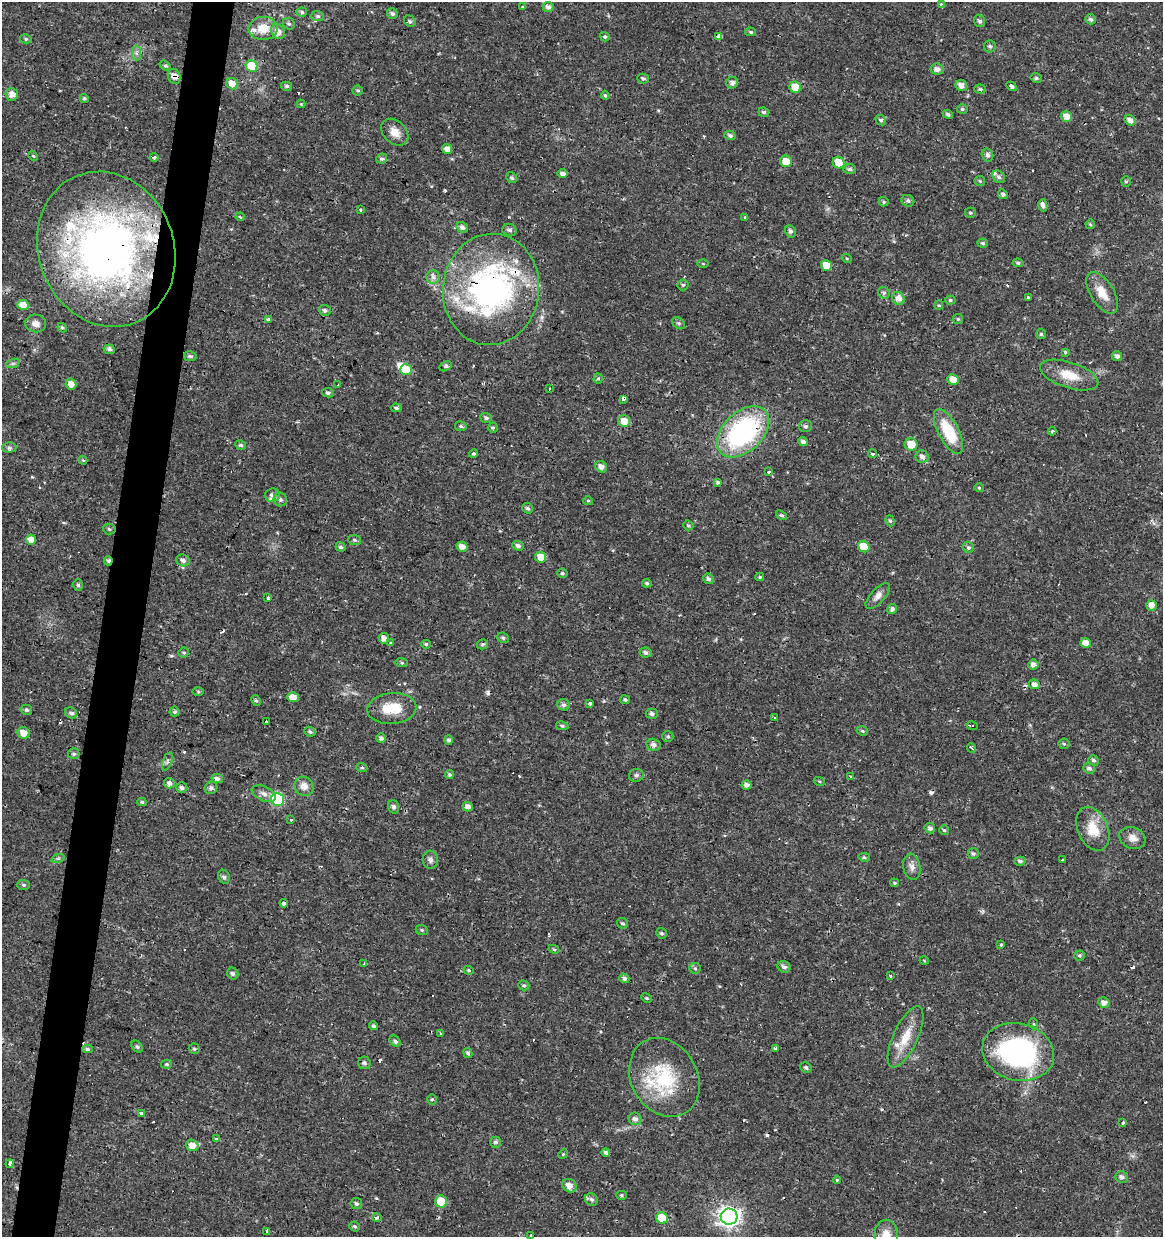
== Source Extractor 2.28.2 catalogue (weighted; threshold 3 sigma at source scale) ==
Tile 7 of 4 x 4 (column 3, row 2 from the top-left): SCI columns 2541-3701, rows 2473-3707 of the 5142 x 4941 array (HDU 1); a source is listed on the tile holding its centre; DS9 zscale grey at full resolution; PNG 1165 x 1239 px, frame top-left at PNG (2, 2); each listed source drawn as its Kron ellipse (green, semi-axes under 4 px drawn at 4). Shown black and unused: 4% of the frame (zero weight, under 2 of 3 exposures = <1% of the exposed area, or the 3 px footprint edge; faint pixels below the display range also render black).
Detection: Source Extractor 2.28.2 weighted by HDU 2 'WHT'; one run over the whole footprint, this tile lists its part. Background 0.0224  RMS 0.0028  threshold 0.0127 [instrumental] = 3 sigma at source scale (4.5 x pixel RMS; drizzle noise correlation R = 1.50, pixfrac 1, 0.0396/0.0396 arcsec/px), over >= 5 px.
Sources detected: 317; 1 inside a brighter object's white glare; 22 cosmic-ray / hot-pixel residue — neither listed nor drawn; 12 inside a brighter listed object's ellipse — not listed separately; the other 282 listed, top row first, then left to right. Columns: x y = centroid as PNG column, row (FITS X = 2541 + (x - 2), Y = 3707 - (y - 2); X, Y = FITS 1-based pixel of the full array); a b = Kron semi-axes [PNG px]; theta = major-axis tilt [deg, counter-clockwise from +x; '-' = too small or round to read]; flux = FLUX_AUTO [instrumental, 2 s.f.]
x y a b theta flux
941 4 4 4 - 0.3
523 7 3 3 - 2.1
548 7 5 5 - 1.2
302 12 5 4 - 0.45
392 14 5 5 - 0.72
318 16 6 5 - 0.6
1091 19 5 5 - 0.77
410 21 6 5 - 0.48
980 21 6 5 - 0.75
289 24 6 5 - 0.59
263 28 14 11 4 5.2
278 32 8 6 -59 2.3
751 32 5 4 - 0.42
719 36 4 3 - 54
605 37 5 4 - 0.49
26 39 6 4 -14 0.46
990 46 6 6 - 0.61
136 53 7 4 -89 0.75
165 65 6 4 -35 0.51
252 66 6 5 - 10
937 69 6 5 - 1.3
174 76 8 6 -70 2
643 78 6 4 -17 0.61
1036 78 6 4 -14 0.53
732 83 6 5 - 1.1
232 84 6 5 - 3
961 85 6 5 - 1.7
286 86 5 4 - 0.56
1012 86 5 4 - 0.82
795 87 6 5 - 4.9
980 89 6 4 -2 0.51
358 90 5 5 - 0.45
12 94 6 6 - 2.1
605 95 4 4 - 0.35
84 98 4 4 - 0.43
301 104 4 4 - 0.25
962 109 5 4 - 0.5
764 112 5 4 - 0.56
948 114 5 4 - 0.62
1066 116 6 5 - 2.2
881 120 6 4 -41 0.58
1130 120 6 5 - 1.7
395 132 15 11 -44 2.9
730 135 5 4 - 0.69
447 149 5 5 - 1.4
987 155 6 5 - 0.85
33 156 5 4 - 0.35
154 157 4 3 - 0.71
382 159 5 5 - 0.72
786 161 6 5 - 3.7
839 163 6 5 - 4.3
849 169 6 5 - 0.62
563 173 5 4 - 0.98
999 177 7 5 -45 0.71
512 178 6 5 - 0.55
980 181 5 5 - 0.4
1126 181 5 4 - 0.43
1003 194 5 4 - 0.82
908 201 6 5 - 0.63
883 202 5 4 - 0.46
1043 205 6 4 -76 1.1
361 209 3 3 - 1
970 213 5 5 - 0.46
240 217 4 3 - 0.42
745 217 3 3 - 0.39
1090 224 5 4 - 0.39
462 227 6 5 - 1
510 230 7 6 - 0.75
791 231 6 5 - 0.76
983 243 5 4 - 0.48
106 249 79 67 -68 140
847 258 5 4 - 0.33
1018 263 5 4 - 0.55
703 264 5 3 - 0.27
826 265 5 5 - 3.5
433 277 7 6 - 0.99
683 285 5 5 - 0.44
491 289 56 48 84 75
884 293 6 5 - 0.57
1102 293 23 11 -58 4.4
899 298 7 6 - 1.9
1028 298 3 3 - 5.4
950 300 5 4 - 0.48
23 305 6 5 - 3.6
939 305 4 4 - 0.42
325 310 6 5 - 0.78
958 319 5 5 - 0.4
268 320 4 3 - 1.5
36 323 10 9 - 1.7
679 323 7 5 -39 0.6
62 328 5 4 - 0.42
1041 334 5 5 - 0.46
109 349 5 5 - 0.71
1065 352 4 4 - 0.34
190 356 6 5 - 0.62
1117 356 5 5 - 0.98
13 363 7 4 19 0.55
446 366 6 4 33 0.89
406 370 6 5 - 6.9
1069 375 30 13 -18 5.9
598 378 5 4 - 0.4
953 379 6 5 - 2.8
71 384 5 5 - 1.9
338 385 3 2 - 0.26
549 388 3 2 - 0.29
328 393 6 4 -11 0.59
623 399 4 3 - 3.4
396 408 5 4 - 0.46
486 418 6 5 - 0.69
624 421 6 5 - 3.3
461 426 6 5 - 0.56
806 426 6 6 - 0.63
493 428 5 4 - 0.46
949 431 25 10 -63 12
1052 431 4 3 - 0.31
743 432 31 20 43 46
803 442 5 4 - 0.95
911 444 6 6 - 3.9
241 445 5 5 - 0.62
9 447 7 5 1 0.67
473 454 4 4 - 0.47
873 454 4 3 - 1.4
922 457 6 6 - 1.3
83 460 4 3 - 0.31
601 467 6 5 - 1.6
769 472 3 3 - 0.89
718 482 4 4 - 0.55
979 488 4 4 - 0.36
272 495 8 6 7 1.1
280 500 7 6 - 0.82
588 501 5 4 - 0.37
528 508 5 5 - 0.69
782 515 6 4 -37 0.51
890 521 6 4 -71 0.51
688 525 5 4 - 0.51
109 529 6 5 - 0.51
31 539 5 5 - 2.5
355 540 6 5 - 0.53
518 546 6 4 -22 0.82
341 547 5 4 - 0.64
462 547 5 5 - 1.9
864 547 6 5 - 6.1
968 547 6 5 - 0.61
541 557 5 5 - 3.3
183 560 7 6 - 0.88
108 561 5 3 - 0.78
562 573 5 4 - 0.51
760 577 4 4 - 0.35
708 579 5 5 - 0.68
647 583 5 4 - 0.47
78 585 6 5 - 0.67
878 596 16 7 47 1.7
268 598 3 3 - 1.1
1151 605 5 5 - 1.7
892 609 5 4 - 0.94
384 638 5 5 - 1.7
503 638 6 5 - 0.57
391 643 3 3 - 0.55
1086 643 5 5 - 2.6
426 644 5 4 - 0.57
482 644 6 5 - 0.55
184 653 5 5 - 0.42
646 653 6 5 - 0.82
402 663 6 4 -7 0.43
1033 664 5 5 - 1.4
1034 684 5 4 - 1.2
198 692 6 4 -1 0.35
293 697 6 5 - 2.9
256 700 6 4 -61 0.46
625 700 5 4 - 0.49
590 703 3 3 - 1.5
564 705 6 5 - 0.82
392 708 24 15 4 7.2
26 710 6 5 - 0.57
174 712 5 5 - 0.52
71 713 6 5 - 0.81
652 714 6 5 - 0.85
774 717 3 3 - 0.78
266 722 3 3 - 2.5
562 726 6 4 -10 0.48
972 726 6 3 -12 0.66
862 731 6 4 -22 0.4
310 732 6 4 -26 0.56
23 733 6 5 - 2.7
668 736 5 5 - 0.55
381 738 5 4 - 0.97
449 740 5 4 - 0.61
1064 744 5 5 - 0.4
653 745 7 6 - 1.1
972 748 5 4 - 0.57
74 754 5 5 - 0.64
1093 760 5 5 - 0.59
167 761 9 4 69 0.67
362 768 5 3 - 0.33
1089 768 6 5 - 0.89
449 775 4 4 - 0.56
636 775 7 6 - 0.79
850 776 3 2 - 0.39
217 779 6 4 -13 0.92
819 781 5 3 - 0.28
169 783 5 5 - 1.1
746 785 5 4 - 1.2
304 786 10 9 - 2.3
182 787 6 5 - 0.86
211 788 6 6 - 0.89
264 794 13 7 -24 1.5
278 800 6 6 - 23
142 802 4 4 - 0.42
393 807 6 5 - 0.75
468 807 5 4 - 1.3
291 820 3 3 - 2.1
930 828 5 5 - 1
1093 829 23 15 -66 6.4
944 830 5 4 - 0.38
1132 838 13 10 -22 2.1
973 854 5 5 - 0.55
864 857 6 4 -10 0.48
58 858 7 4 18 0.47
1062 859 3 2 - 0.29
430 860 9 8 - 1.1
1020 861 5 4 - 0.74
912 867 13 8 -79 1.6
224 877 7 5 -68 0.71
894 883 4 3 - 0.33
23 885 6 5 - 0.52
284 903 4 3 - 0.92
622 923 6 5 - 0.58
422 930 6 5 - 0.42
661 933 5 5 - 0.54
1001 945 4 3 - 0.29
554 949 5 4 - 0.41
1079 955 5 5 - 0.45
924 960 4 3 - 0.22
364 964 4 3 - 0.54
784 967 6 5 - 0.96
695 968 5 5 - 0.46
469 970 5 4 - 0.38
233 973 6 5 - 0.72
890 976 3 3 - 0.53
624 978 5 4 - 0.9
524 985 5 5 - 0.48
647 998 6 4 -27 0.39
1104 1003 6 5 - 1.6
1034 1024 5 3 - 0.3
373 1026 4 4 - 0.63
441 1034 3 3 - 0.33
906 1037 33 12 65 6.3
395 1041 6 4 -46 0.7
137 1047 7 5 -48 0.59
87 1049 5 4 - 0.5
194 1049 6 5 - 0.46
775 1049 3 3 - 3.1
1018 1052 36 28 -14 52
468 1053 5 4 - 0.66
364 1063 6 6 - 0.81
167 1064 5 4 - 0.44
806 1068 6 5 - 0.55
664 1077 41 33 -60 21
432 1099 5 4 - 0.44
141 1113 3 3 - 1.2
635 1119 6 6 - 1.1
1123 1123 3 3 - 1
216 1139 4 3 - 0.44
496 1142 5 5 - 0.79
192 1145 6 5 - 2.4
606 1152 4 4 - 0.67
563 1154 5 4 - 0.31
10 1164 4 3 - 4.9
1121 1177 6 5 - 1
837 1180 4 4 - 0.33
569 1186 7 6 - 2
622 1195 5 4 - 0.46
591 1199 7 6 - 0.76
441 1201 6 6 - 6.4
356 1204 6 5 - 0.56
377 1217 4 3 - 2.9
729 1217 8 8 - 150
662 1218 6 5 - 8
355 1227 5 4 - 0.51
267 1231 4 3 - 0.96
886 1235 15 11 90 4.2
531 1236 3 2 - 0.25
Overlapping masked pixels (flux is a lower limit): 5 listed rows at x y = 174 76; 106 249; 491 289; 743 432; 108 561
Isophote crosses this tile's border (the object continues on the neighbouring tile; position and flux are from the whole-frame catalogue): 2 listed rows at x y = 886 1235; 531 1236